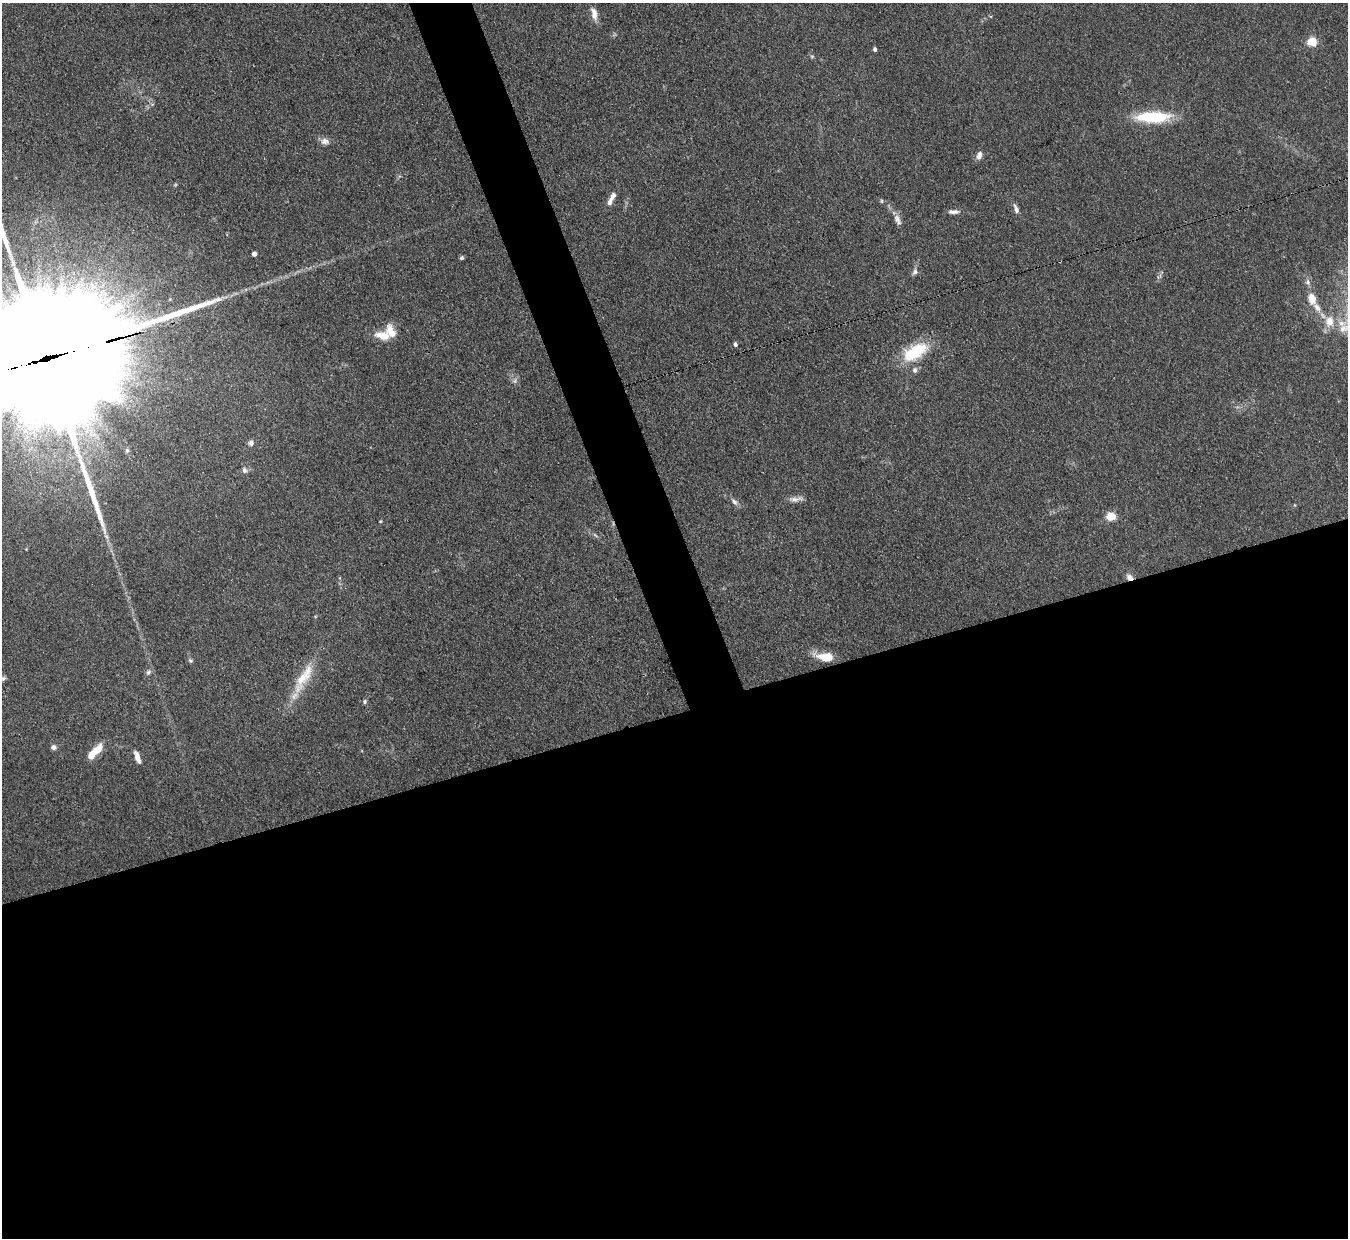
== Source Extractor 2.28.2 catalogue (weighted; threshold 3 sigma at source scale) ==
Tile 15 of 4 x 4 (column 3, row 4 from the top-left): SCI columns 2693-4038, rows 276-1511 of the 5386 x 5371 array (HDU 1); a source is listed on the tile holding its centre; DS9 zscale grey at full resolution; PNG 1350 x 1240 px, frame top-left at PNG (2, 3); no overlay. Shown black and unused: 45% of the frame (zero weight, under 3 of 4 exposures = <1% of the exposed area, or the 3 px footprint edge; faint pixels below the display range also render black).
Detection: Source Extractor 2.28.2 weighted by HDU 2 'WHT'; one run over the whole footprint, this tile lists its part. Background 0.111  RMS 0.0066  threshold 0.0298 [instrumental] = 3 sigma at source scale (4.5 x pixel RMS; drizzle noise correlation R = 1.50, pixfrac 1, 0.05/0.05 arcsec/px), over >= 5 px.
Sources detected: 49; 1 too faint to see at this stretch — not listed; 6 inside a brighter listed object's ellipse — not listed separately; the other 42 listed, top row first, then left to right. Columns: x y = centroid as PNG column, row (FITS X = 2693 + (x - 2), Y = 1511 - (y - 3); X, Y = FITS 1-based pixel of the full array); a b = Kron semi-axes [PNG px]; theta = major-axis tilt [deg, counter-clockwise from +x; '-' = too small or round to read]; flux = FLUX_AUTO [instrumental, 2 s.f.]
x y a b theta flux
594 14 17 8 -77 5.5
1312 42 6 6 - 16
875 49 4 3 - 1.8
812 56 5 5 - 0.98
1153 117 40 12 0 35
325 141 13 9 -8 3.7
979 155 10 6 73 3.5
613 196 11 7 67 3.3
881 201 5 5 - 0.91
1016 209 13 5 -68 3
953 212 15 6 0 2.9
897 220 15 8 -67 4.1
254 254 4 4 - 3.7
462 258 5 5 - 1.4
915 272 9 7 59 2.4
1308 282 9 7 -81 2.4
1312 299 15 10 -72 8.9
1344 327 26 16 -44 17
383 336 18 9 -12 10
735 344 5 4 - 1.7
915 352 31 16 29 33
44 359 104 27 16 88000
915 370 8 6 89 2.2
515 381 8 6 48 2.1
251 443 8 7 - 2.1
127 450 7 5 -90 1.3
245 470 9 7 -58 2.2
796 499 20 6 6 4
734 502 10 7 -40 2.7
1111 516 10 9 - 8.5
595 535 9 4 -42 1.3
106 536 9 4 -54 1.8
1130 577 8 6 -38 4.3
825 657 21 9 -9 14
190 661 7 5 -37 1.3
148 672 9 6 54 2.1
3 678 7 6 - 1.5
302 679 36 17 60 19
364 702 6 5 - 1.3
54 747 6 6 - 2.3
95 751 20 8 45 11
137 757 15 5 -71 4.4
Overlapping masked pixels (flux is a lower limit): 2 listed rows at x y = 44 359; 1130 577
Isophote crosses this tile's border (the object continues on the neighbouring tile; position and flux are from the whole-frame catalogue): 2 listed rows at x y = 1344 327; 44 359